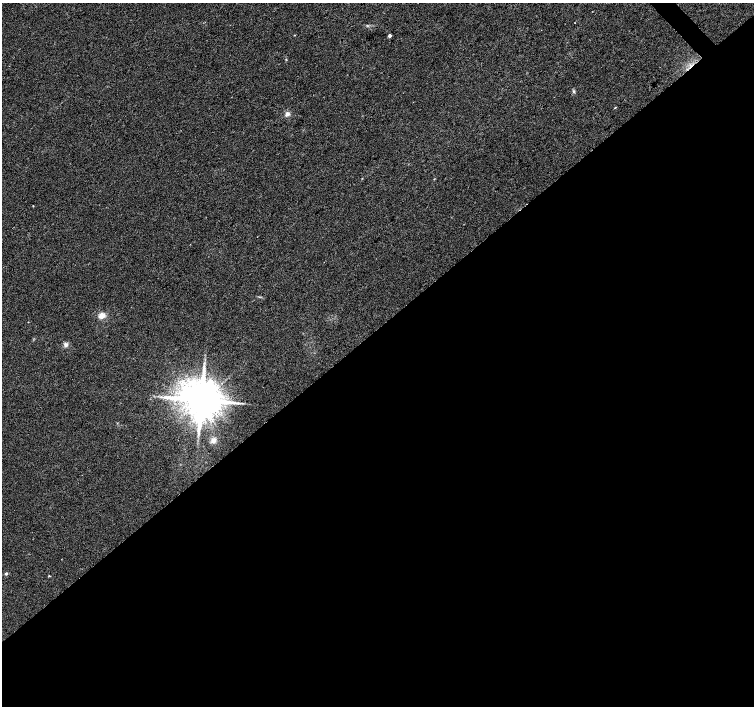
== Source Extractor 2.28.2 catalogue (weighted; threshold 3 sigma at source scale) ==
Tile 15 of 4 x 4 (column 3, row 4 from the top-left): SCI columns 3011-4514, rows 214-1620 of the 6018 x 5989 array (HDU 1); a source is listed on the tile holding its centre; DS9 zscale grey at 2 x 2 block average (1 PNG px = mean of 2 x 2 image px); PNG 756 x 708 px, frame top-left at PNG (2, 3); no overlay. Shown black and unused: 54% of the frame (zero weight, under 2 of 3 exposures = <1% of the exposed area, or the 3 px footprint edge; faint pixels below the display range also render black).
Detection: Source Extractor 2.28.2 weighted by HDU 2 'WHT'; one run over the whole footprint, this tile lists its part. Background 0.0386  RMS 0.0086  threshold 0.0389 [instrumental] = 3 sigma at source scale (4.5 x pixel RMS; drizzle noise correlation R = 1.50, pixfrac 1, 0.0396/0.0396 arcsec/px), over >= 5 px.
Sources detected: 11; all 11 listed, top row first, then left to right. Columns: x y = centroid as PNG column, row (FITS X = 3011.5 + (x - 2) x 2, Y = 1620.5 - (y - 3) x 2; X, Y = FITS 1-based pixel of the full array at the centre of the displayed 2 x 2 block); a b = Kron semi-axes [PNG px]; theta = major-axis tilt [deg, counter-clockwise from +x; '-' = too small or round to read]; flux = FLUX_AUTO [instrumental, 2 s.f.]
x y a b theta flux
294 35 2 2 - 1
390 36 2 2 - 8.5
574 92 4 3 - 2.5
615 108 3 2 - 1.4
287 114 5 5 - 7.4
434 179 2 2 - 1
102 315 6 5 - 16
66 345 6 5 - 6
201 400 10 9 - 7900
213 440 7 6 - 9.6
6 574 4 4 - 2.5
Diffuse or blended objects may show on this block-average render without a row.